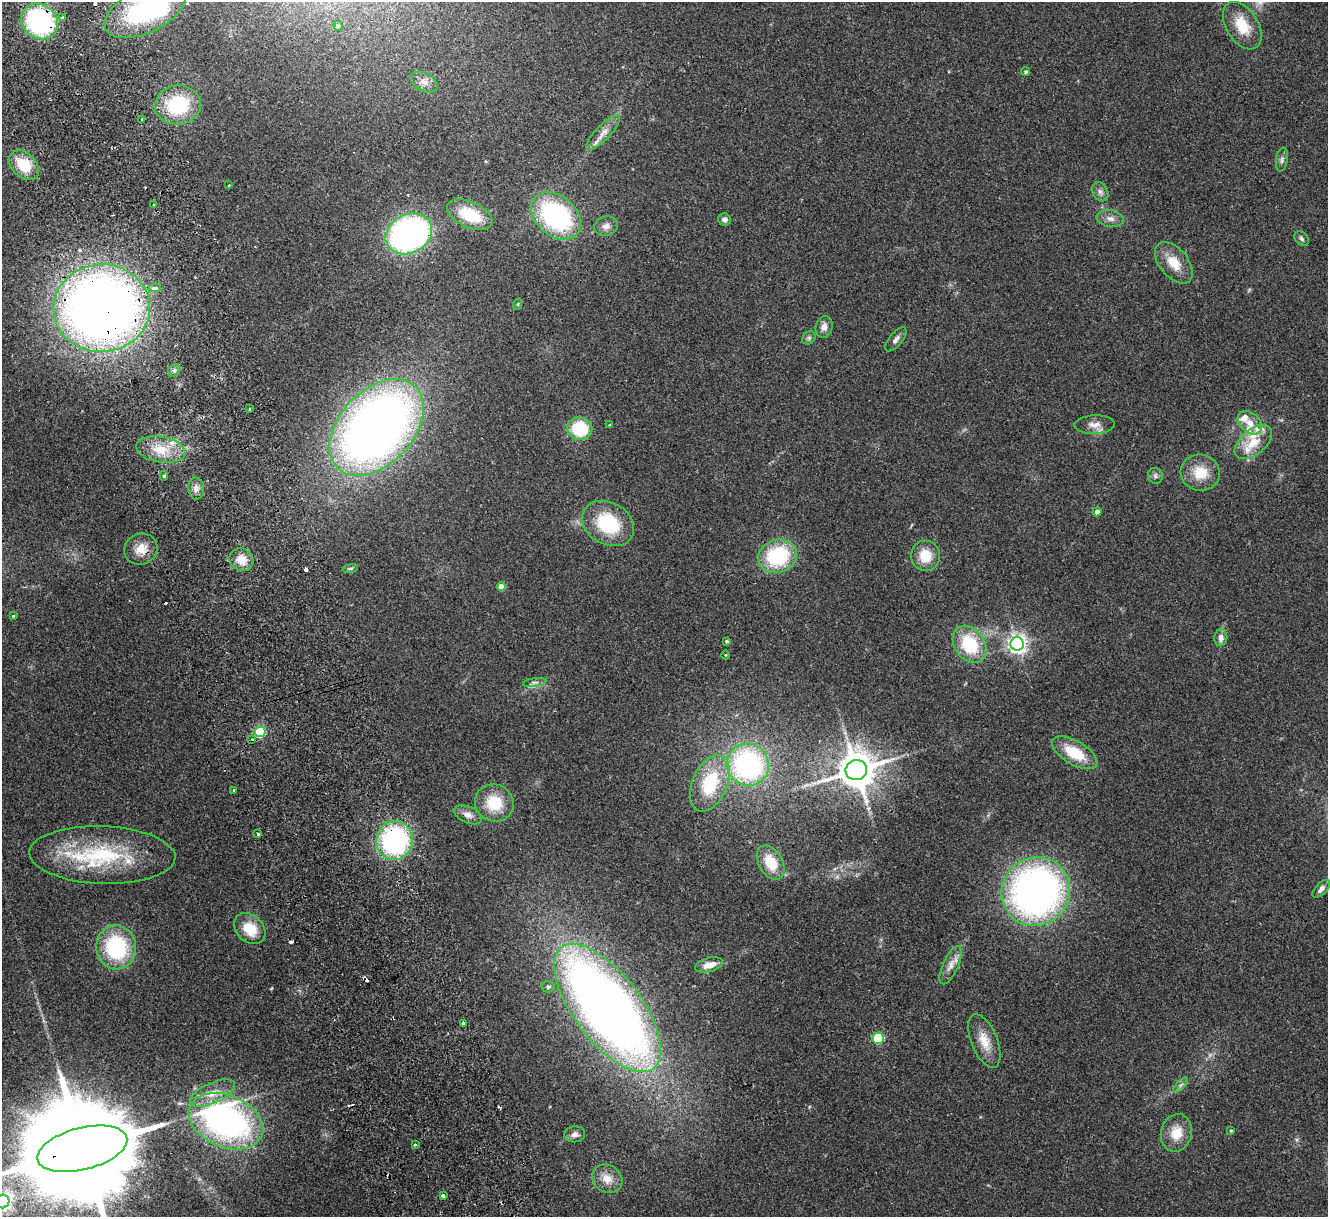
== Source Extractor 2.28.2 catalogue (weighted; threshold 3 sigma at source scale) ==
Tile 11 of 4 x 4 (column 3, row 3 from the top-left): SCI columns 2706-4031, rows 1385-2599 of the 5411 x 5322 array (HDU 1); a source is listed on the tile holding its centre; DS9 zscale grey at full resolution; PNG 1330 x 1219 px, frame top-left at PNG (2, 2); each listed source drawn as its Kron ellipse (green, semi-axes under 4 px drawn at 4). Shown black and unused: <1% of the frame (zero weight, under 2 of 3 exposures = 3% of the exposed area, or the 3 px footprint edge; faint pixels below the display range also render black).
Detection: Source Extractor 2.28.2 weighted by HDU 2 'WHT'; one run over the whole footprint, this tile lists its part. Background 0.072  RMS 0.0085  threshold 0.0381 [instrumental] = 3 sigma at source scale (4.5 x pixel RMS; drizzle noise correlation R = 1.50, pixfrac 1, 0.05/0.05 arcsec/px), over >= 5 px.
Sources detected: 108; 1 inside a brighter object's white glare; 7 cosmic-ray / hot-pixel residue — neither listed nor drawn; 8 inside a brighter listed object's ellipse — not listed separately; the other 92 listed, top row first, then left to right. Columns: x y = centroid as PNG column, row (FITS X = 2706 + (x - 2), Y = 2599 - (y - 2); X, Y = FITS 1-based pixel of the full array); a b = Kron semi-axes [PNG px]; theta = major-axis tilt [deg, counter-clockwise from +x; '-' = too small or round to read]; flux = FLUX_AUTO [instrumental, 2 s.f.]
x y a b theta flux
145 10 43 22 25 110
62 17 3 3 - 2.3
40 21 19 16 -38 120
338 26 5 4 - 1.3
1242 26 26 16 -58 22
1026 72 4 4 - 1.7
424 82 15 9 -27 6.1
178 105 23 19 6 56
142 119 3 3 - 1.8
603 132 22 7 46 7.7
1282 160 12 5 81 2.8
24 165 17 12 -45 24
229 185 3 3 - 0.81
1100 192 10 7 -62 3.4
154 205 3 2 - 1.3
470 215 24 13 -24 36
556 216 28 20 -40 130
1110 218 13 8 -7 5
724 219 6 6 - 3.1
606 226 12 9 15 5
409 234 24 19 27 280
1301 239 8 6 -45 2.1
1174 263 24 14 -50 17
155 288 6 4 1 4.9
518 304 6 3 71 0.8
102 308 48 44 4 960
824 327 11 8 77 5.1
809 338 7 6 - 1.8
896 339 15 6 50 3.5
174 370 7 5 44 2.3
249 409 4 2 - 0.68
1250 423 14 9 -42 8.8
610 425 4 3 - 0.73
1094 425 20 9 2 7.3
377 427 56 37 47 680
580 429 12 11 - 41
1253 442 22 12 40 19
161 449 25 13 -10 21
1200 473 19 18 - 19
164 476 5 4 - 1.5
1155 476 8 7 - 2.5
196 489 11 8 -83 4.5
1097 512 4 4 - 3.8
608 523 27 21 -30 47
141 549 17 15 26 12
777 556 19 16 16 66
925 556 15 14 - 18
241 560 12 11 - 11
350 568 7 3 9 1.3
501 587 5 4 - 12
13 616 3 3 - 0.73
1221 638 8 6 82 4.2
727 641 4 4 - 1.5
970 644 20 15 -55 43
1017 644 6 6 - 410
726 655 4 3 - 0.71
535 682 12 4 9 2.5
260 732 5 5 - 72
252 739 4 3 - 0.97
1075 753 25 11 -30 29
748 765 21 20 - 140
856 770 11 10 - 2300
710 783 30 17 66 46
234 790 3 3 - 1.6
494 803 19 18 - 27
468 815 15 8 -24 5.4
258 834 3 3 - 2.4
394 840 19 18 - 140
102 855 73 29 -2 85
771 862 18 12 -62 21
1321 889 11 5 47 4.1
1036 891 35 33 49 390
250 929 17 13 -43 21
116 947 22 20 -82 71
709 965 14 7 15 9.4
951 965 21 7 66 7.1
548 987 6 5 - 1.9
607 1008 76 33 -53 890
464 1024 4 3 - 4.9
878 1038 5 5 - 63
984 1041 28 13 -68 15
1181 1085 9 3 45 2
212 1093 24 10 25 13
226 1121 39 26 -23 260
1231 1131 3 3 - 1
1176 1133 19 15 77 16
575 1134 10 8 8 4
415 1145 3 3 - 1.5
82 1149 46 21 14 38000
607 1179 16 13 -35 10
443 1196 4 3 - 2.8
3 1201 7 6 - 400
Overlapping masked pixels (flux is a lower limit): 4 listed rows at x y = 40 21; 102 308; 394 840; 82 1149
Isophote crosses this tile's border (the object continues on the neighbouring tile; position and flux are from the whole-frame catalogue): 3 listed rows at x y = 145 10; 82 1149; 3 1201